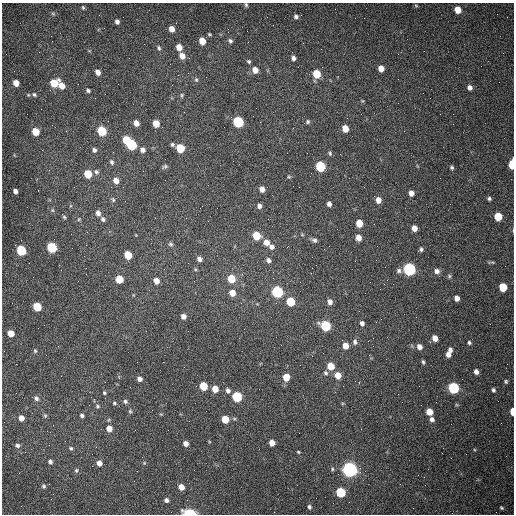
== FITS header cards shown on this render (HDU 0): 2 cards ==
NAXIS1  =                  512 /fastest changing axis
NAXIS2  =                  512 /next to fastest changing axis

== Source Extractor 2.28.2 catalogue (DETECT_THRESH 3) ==
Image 512 x 512 px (HDU 0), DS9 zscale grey, 1 PNG px = 1 image px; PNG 516 x 516 px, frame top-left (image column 1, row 512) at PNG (2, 3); no overlay
Background 1480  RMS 22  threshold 66.5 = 3 sigma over >= 5 px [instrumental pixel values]
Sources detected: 165; all 165 listed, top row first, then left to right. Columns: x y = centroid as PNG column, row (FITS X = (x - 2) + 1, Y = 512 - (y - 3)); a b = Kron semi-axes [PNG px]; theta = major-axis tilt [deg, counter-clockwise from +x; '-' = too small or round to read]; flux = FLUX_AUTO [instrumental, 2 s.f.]
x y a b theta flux
246 5 5 4 - 2300
416 6 6 4 -3 1600
83 7 5 4 - 2000
458 10 6 5 - 18000
53 13 6 5 - 2400
296 16 5 4 - 3900
117 22 4 4 - 4700
172 29 6 5 - 11000
209 34 4 3 - 1800
51 36 3 2 - 1300
202 41 6 5 - 22000
230 41 6 5 - 3600
179 47 6 5 - 14000
159 48 6 5 - 2800
182 56 7 6 - 11000
293 58 5 4 - 5000
248 61 5 4 - 2300
381 68 5 5 - 12000
255 70 6 6 - 13000
98 72 6 5 - 8600
316 74 6 5 - 40000
196 80 6 5 - 2500
16 83 5 5 - 14000
54 83 6 6 - 36000
62 86 7 5 -62 15000
469 87 6 5 - 6100
88 90 5 4 - 3000
34 94 7 5 -29 3200
182 95 6 4 -83 2100
362 101 5 4 - 1500
238 122 6 6 - 150000
308 122 6 6 - 2800
136 123 5 4 - 11000
156 123 6 5 - 22000
293 128 2 2 - 890
345 128 6 5 - 20000
35 131 6 5 - 32000
102 131 6 5 - 66000
404 131 2 2 - 680
126 140 6 5 - 45000
172 144 5 4 - 2800
131 145 6 5 - 110000
180 148 6 5 - 50000
94 150 5 5 - 4000
142 150 6 6 - 6200
330 153 6 4 -70 2400
112 162 6 5 - 3300
512 164 7 4 89 45000
165 166 7 4 24 2800
320 166 6 5 - 110000
452 168 5 4 - 2800
96 172 7 6 - 3700
88 174 6 5 - 32000
289 177 5 4 - 1700
116 180 6 5 - 9600
299 187 2 2 - 970
262 189 6 5 - 8600
15 191 5 4 - 5100
411 193 5 5 - 8800
489 198 5 4 - 3100
113 200 7 5 -73 2800
378 200 6 5 - 11000
329 204 5 4 - 5100
259 206 6 5 - 4900
52 210 5 5 - 2200
98 213 6 5 - 6100
64 217 5 5 - 2200
498 217 6 5 - 38000
79 219 5 4 - 1800
103 219 6 5 - 3600
359 223 6 5 - 25000
414 228 5 5 - 11000
256 236 6 5 - 43000
358 238 6 5 - 12000
314 240 7 5 -23 4300
266 242 6 6 - 12000
171 244 6 6 - 3200
52 247 6 5 - 100000
271 247 7 6 - 6000
421 249 5 5 - 3300
21 250 6 5 - 86000
128 255 6 5 - 36000
199 259 6 5 - 5400
268 260 6 5 - 4700
491 262 13 3 -1 2700
312 268 2 2 - 650
409 269 6 6 - 280000
399 271 6 6 - 4000
437 271 7 6 - 6600
449 276 5 5 - 2500
273 278 2 2 - 740
119 279 6 5 - 32000
231 279 6 5 - 41000
156 281 6 5 - 11000
503 287 6 5 - 43000
277 292 6 6 - 200000
232 293 6 5 - 16000
457 298 5 4 - 8500
290 302 6 5 - 50000
330 302 6 5 - 6900
37 307 6 5 - 53000
183 316 5 5 - 7500
381 319 2 2 - 860
362 323 6 5 - 4500
326 326 6 6 - 110000
11 333 5 5 - 17000
435 338 5 5 - 11000
355 342 8 7 - 4900
469 342 5 4 - 2500
345 346 6 5 - 15000
419 347 6 5 - 8500
450 350 6 5 - 4800
35 351 5 5 - 2300
448 354 5 5 - 7100
423 362 5 3 - 2500
331 366 6 6 - 26000
476 372 5 4 - 6800
326 373 6 6 - 3400
338 375 6 6 - 17000
286 377 6 5 - 21000
139 379 5 4 - 6300
506 381 5 5 - 2500
203 386 6 5 - 50000
453 388 6 6 - 170000
215 389 5 5 - 17000
493 390 5 4 - 3200
228 391 6 5 - 4800
104 392 6 5 - 2300
237 397 6 5 - 99000
36 398 7 5 -48 4300
94 399 4 4 - 1600
125 401 6 5 - 3200
114 403 5 5 - 2300
457 405 6 3 -18 1500
97 406 6 6 - 3000
130 411 6 5 - 2300
512 411 6 3 -89 21000
429 412 5 5 - 20000
82 415 5 4 - 3500
45 416 6 5 - 2400
21 418 5 5 - 10000
225 419 5 5 - 28000
432 419 6 5 - 4800
189 421 2 2 - 680
109 429 6 6 - 13000
272 443 5 5 - 13000
186 444 5 4 - 8200
17 445 6 5 - 3500
71 448 5 5 - 2400
298 452 4 3 - 1600
50 462 5 5 - 4100
99 463 6 5 - 8500
144 463 5 4 - 1600
332 469 5 4 - 2300
350 469 6 6 - 720000
76 470 6 5 - 2800
400 484 2 2 - 730
43 486 5 5 - 2600
181 487 5 5 - 13000
340 492 6 5 - 91000
316 498 2 2 - 3500
166 500 5 5 - 4400
309 507 5 4 - 3100
501 508 3 3 - 1800
189 513 7 4 -5 110000
At the frame edge (FLAGS 8, measured only in part): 4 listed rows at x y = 246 5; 512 164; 512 411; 189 513